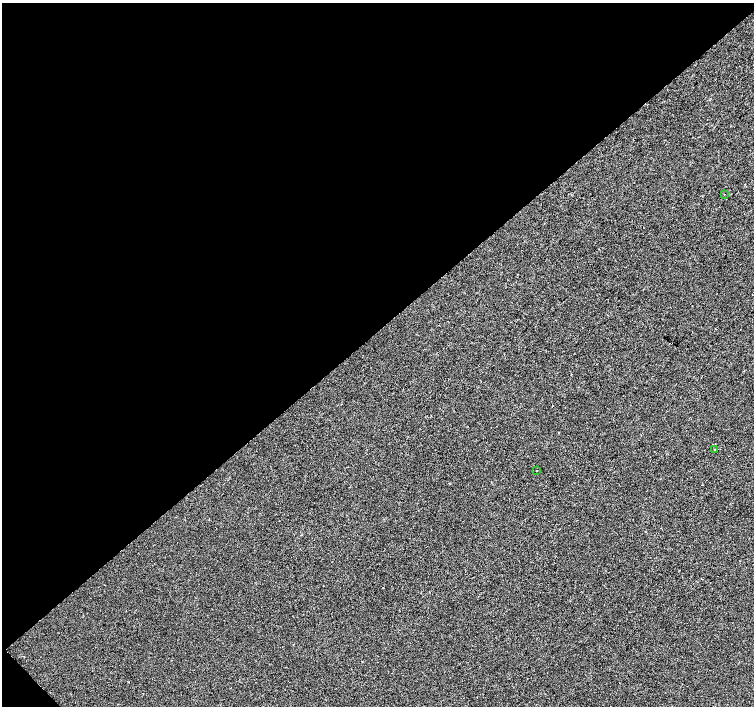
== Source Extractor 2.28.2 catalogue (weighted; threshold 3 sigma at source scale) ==
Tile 5 of 4 x 4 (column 1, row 2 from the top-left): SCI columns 6-1509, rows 3028-4435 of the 6021 x 5991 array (HDU 1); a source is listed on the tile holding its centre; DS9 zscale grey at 2 x 2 block average (1 PNG px = mean of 2 x 2 image px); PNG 756 x 708 px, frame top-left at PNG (2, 3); each listed source drawn as its Kron ellipse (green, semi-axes under 4 px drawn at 4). Shown black and unused: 47% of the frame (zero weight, under 2 of 3 exposures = <1% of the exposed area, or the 3 px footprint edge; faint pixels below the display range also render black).
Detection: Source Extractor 2.28.2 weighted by HDU 2 'WHT'; one run over the whole footprint, this tile lists its part. Background -2.44e-04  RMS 0.0042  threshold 0.0187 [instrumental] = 3 sigma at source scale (4.5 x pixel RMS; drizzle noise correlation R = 1.50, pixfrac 1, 0.0396/0.0396 arcsec/px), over >= 5 px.
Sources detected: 3; all 3 listed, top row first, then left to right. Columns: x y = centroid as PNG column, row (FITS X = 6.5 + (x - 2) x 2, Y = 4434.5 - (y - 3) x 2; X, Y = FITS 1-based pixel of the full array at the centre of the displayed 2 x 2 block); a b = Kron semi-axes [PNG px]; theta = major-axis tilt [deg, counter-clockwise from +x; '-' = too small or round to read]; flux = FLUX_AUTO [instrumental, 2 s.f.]
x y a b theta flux
724 194 2 2 - 0.3
715 449 2 2 - 0.53
536 471 2 2 - 1.5